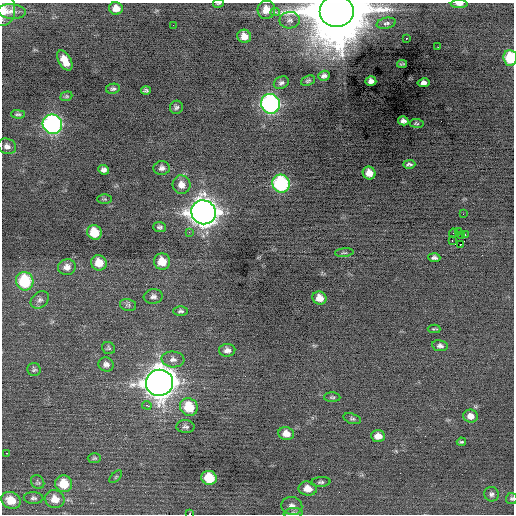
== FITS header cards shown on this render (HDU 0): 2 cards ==
NAXIS1  =                  512 / Axis length
NAXIS2  =                  512 / Axis length

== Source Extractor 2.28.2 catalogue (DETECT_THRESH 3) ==
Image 512 x 512 px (HDU 0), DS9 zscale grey, 1 PNG px = 1 image px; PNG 516 x 516 px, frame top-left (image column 1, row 512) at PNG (2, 3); each listed source drawn as its Kron ellipse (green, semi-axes under 4 px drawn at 4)
Background -0.14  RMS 0.8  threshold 2.41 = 3 sigma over >= 5 px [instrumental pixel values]
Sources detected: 94; all 94 listed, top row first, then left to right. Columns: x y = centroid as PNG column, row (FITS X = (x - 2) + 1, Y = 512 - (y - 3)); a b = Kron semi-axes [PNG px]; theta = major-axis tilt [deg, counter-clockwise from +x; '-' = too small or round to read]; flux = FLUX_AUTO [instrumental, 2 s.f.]
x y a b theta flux
218 3 5 2 - 52
459 4 8 4 0 240
116 8 7 6 - 470
266 10 9 9 - 570
4 11 15 11 81 630
12 11 14 7 -4 340
337 11 17 15 0 470000
275 12 4 4 - 130
290 20 10 8 2 230
386 23 9 5 11 140
173 25 2 2 - 40
244 36 7 6 - 460
406 38 2 2 - 240
438 47 2 2 - 130
510 58 8 7 - 2000
65 60 11 6 -60 610
402 64 5 2 - 43
324 76 5 5 - 170
308 81 7 4 23 99
371 81 5 5 - 220
281 83 8 6 26 150
424 83 6 4 9 330
113 89 7 5 10 110
146 91 5 3 - 93
66 96 6 4 20 71
270 104 10 9 - 12000
176 107 6 6 - 120
18 114 7 3 -1 93
403 121 5 4 - 160
416 123 7 4 -7 72
52 124 10 9 - 13000
7 146 9 7 -20 250
409 164 6 3 1 100
162 168 8 7 - 200
103 170 5 5 - 170
369 173 6 6 - 490
281 184 9 8 - 5900
181 185 9 9 - 420
105 199 7 4 0 81
203 212 12 12 - 59000
463 214 2 2 - 150
160 227 6 5 - 120
458 231 2 2 - 720
94 232 7 7 - 1400
189 232 3 2 - 110
453 233 4 2 - 51
465 235 2 2 - 840
461 236 2 2 - 38
452 240 3 2 - 90
461 244 2 2 - 1300
344 253 9 3 4 82
434 258 6 4 -3 150
162 262 8 8 - 850
99 263 8 7 - 730
67 267 9 8 - 300
25 281 9 8 - 3000
153 296 9 7 6 200
319 298 7 6 - 510
40 300 10 7 38 200
128 305 8 6 -12 130
180 311 7 5 0 130
434 329 6 3 0 64
440 346 8 5 -7 170
109 348 6 6 - 90
227 350 8 6 2 230
173 359 11 8 -5 280
106 364 7 7 - 210
34 369 7 6 - 110
159 383 13 13 - 70000
332 397 8 5 -1 90
147 405 5 2 - 400
189 407 9 8 - 1500
470 416 7 6 - 360
352 419 9 5 -16 100
185 427 9 6 -2 140
286 434 8 6 -12 460
378 436 7 6 - 410
461 442 4 3 - 72
7 453 3 2 - 64
94 458 7 5 2 87
116 477 8 3 45 67
209 478 8 7 - 1600
38 482 7 6 - 100
321 482 10 5 4 130
64 484 8 8 - 1300
308 489 9 7 -10 510
491 494 7 7 - 150
33 498 10 6 -2 150
512 498 5 5 - 86
55 499 10 9 - 590
11 500 10 8 -30 870
292 506 10 9 - 300
293 513 9 5 6 160
190 514 3 2 - 1500
At the frame edge (FLAGS 8, measured only in part): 8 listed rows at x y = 218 3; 459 4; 4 11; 337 11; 510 58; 512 498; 293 513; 190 514